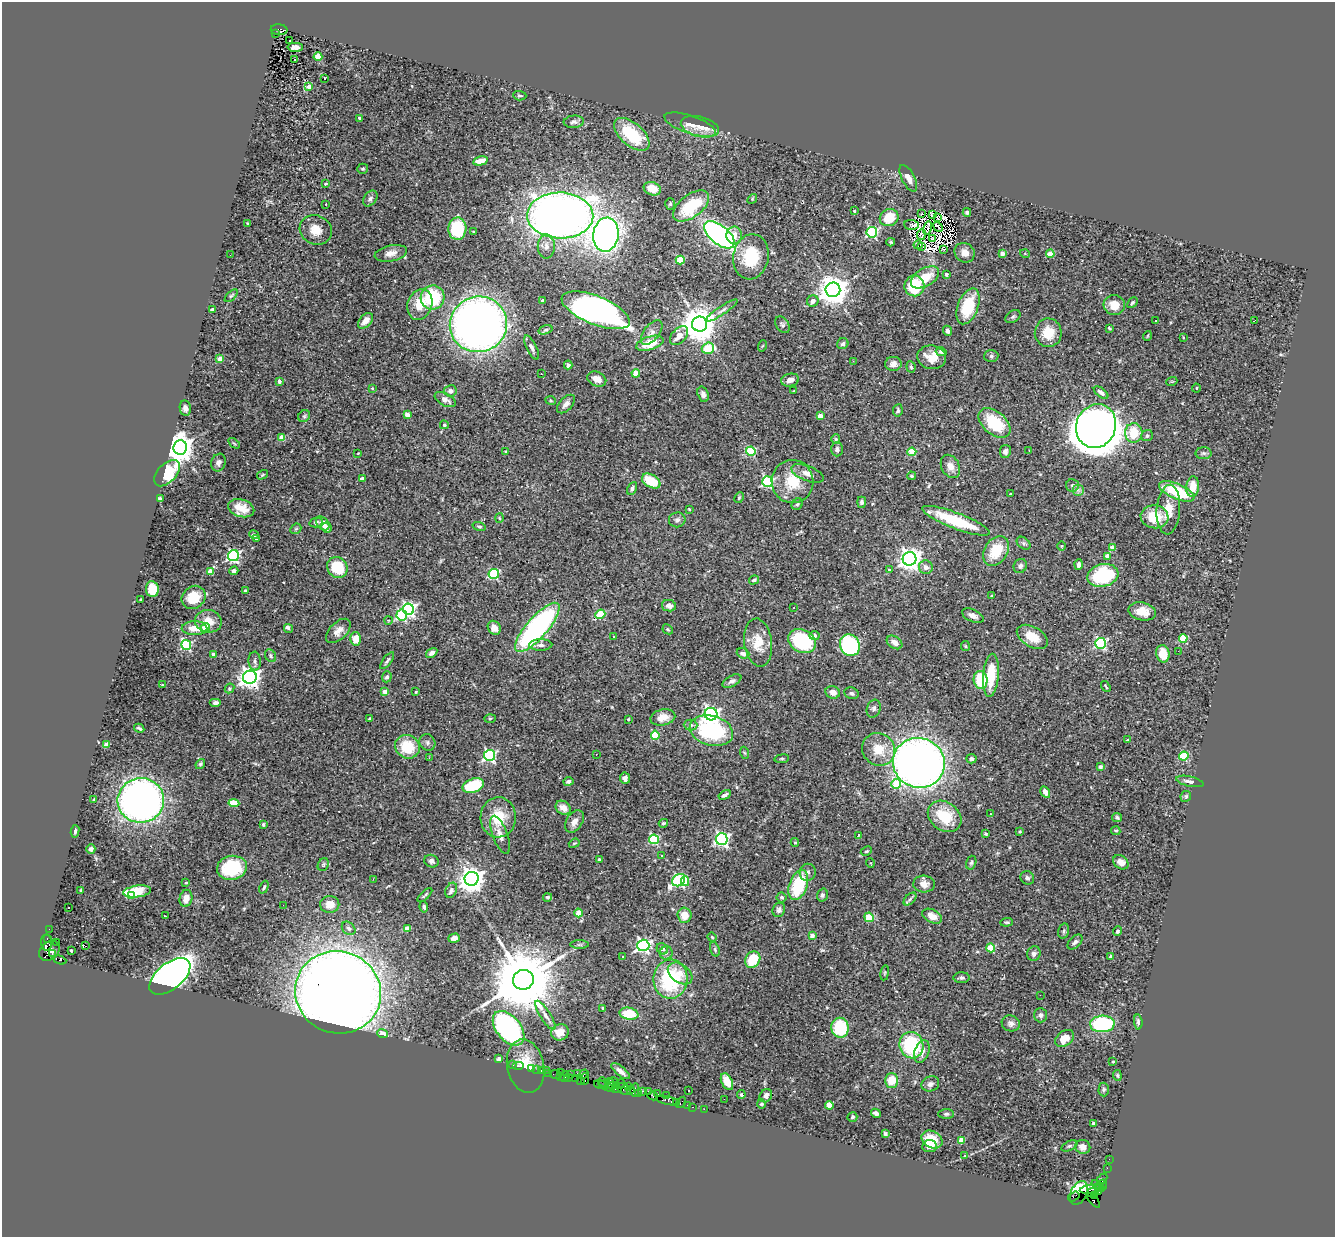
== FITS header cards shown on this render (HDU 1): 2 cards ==
NAXIS1  =                 1333
NAXIS2  =                 1235

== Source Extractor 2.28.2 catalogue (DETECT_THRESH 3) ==
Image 1333 x 1235 px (HDU 1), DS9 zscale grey, 1 PNG px = 1 image px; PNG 1337 x 1239 px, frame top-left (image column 1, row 1235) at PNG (2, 2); each listed source drawn as its Kron ellipse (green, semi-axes under 4 px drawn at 4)
Background 1.27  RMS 0.033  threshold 0.098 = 3 sigma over >= 5 px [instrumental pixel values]
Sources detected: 472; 5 with non-positive FLUX_AUTO (blend fragments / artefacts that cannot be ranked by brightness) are neither listed nor drawn; the other 467 listed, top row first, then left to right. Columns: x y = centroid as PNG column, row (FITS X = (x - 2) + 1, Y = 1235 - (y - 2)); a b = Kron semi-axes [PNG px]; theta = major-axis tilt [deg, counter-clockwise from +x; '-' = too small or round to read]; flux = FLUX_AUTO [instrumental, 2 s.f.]
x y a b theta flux
279 30 8 5 -4 650
275 34 3 2 - 210
289 40 3 2 - 3.5
295 47 7 4 -2 12
318 57 4 4 - 50
294 60 3 2 - 5.6
325 79 3 2 - 3.3
309 87 4 4 - 21
520 96 7 4 -3 4
359 118 4 3 - 3.1
574 122 10 6 5 6.9
690 125 27 9 -19 25
700 127 19 10 -14 26
632 134 21 11 -41 110
480 161 7 4 14 26
363 169 5 5 - 3.5
908 178 14 6 -62 15
325 184 4 3 - 2.2
652 189 9 6 -21 27
370 198 9 6 52 6.2
752 199 5 4 - 2.2
326 204 2 2 - 1.4
670 204 6 5 - 3.4
691 206 21 11 38 110
854 211 3 3 - 2.7
967 212 4 4 - 4.2
921 213 4 2 - 2.3
932 214 4 2 - 3.4
560 215 33 23 -1 2300
889 218 9 8 - 54
938 218 3 2 - 0.97
247 223 3 2 - 2.2
911 225 7 5 -4 9.9
938 227 5 2 - 1.7
927 228 7 2 80 3.5
457 229 11 9 88 110
316 230 16 14 -25 29
473 232 3 3 - 2.1
872 232 5 5 - 250
606 235 17 12 81 1000
719 235 18 9 -39 630
734 235 8 8 - 20
921 235 5 3 - 0.95
933 238 3 2 - 1.2
891 242 4 3 - 2.4
918 245 4 2 - 2.3
546 246 12 8 -89 14
921 247 3 2 - 4.3
943 249 3 2 - 0.32
391 253 16 8 12 15
965 253 10 9 - 18
1002 254 4 4 - 16
1025 254 5 3 - 1.7
1050 254 4 4 - 45
230 255 2 2 - 6.1
751 257 23 17 80 94
680 260 4 4 - 74
946 274 3 3 - 9.4
925 277 15 9 31 51
914 286 10 10 - 94
833 290 7 7 - 3700
231 296 8 3 44 2.9
433 297 12 12 - 120
542 301 3 3 - 5.6
813 301 6 5 - 11
1132 303 6 4 48 3.5
420 304 16 12 71 43
1114 305 10 10 - 28
968 306 19 10 69 95
213 310 4 3 - 6.9
596 310 36 14 -22 1100
722 310 19 4 33 9.6
1013 317 8 5 36 4.5
1155 320 3 3 - 3.7
1255 320 3 2 - 22
365 321 9 5 46 18
478 324 29 27 25 1400
700 324 7 7 - 5700
782 325 9 6 -57 5.2
1109 328 3 3 - 4.5
546 330 7 4 18 4.1
947 331 5 4 - 6.8
652 333 14 7 51 12
1048 333 14 13 - 47
679 336 11 7 47 22
1147 336 5 3 - 1.7
1183 337 3 3 - 5.2
650 343 14 6 17 47
843 344 6 5 - 5.9
762 346 6 3 70 2.1
532 348 13 5 -64 9
708 348 6 5 - 96
941 352 5 4 - 6.6
991 356 7 6 - 4.5
932 357 14 11 -8 31
220 359 4 4 - 25
853 361 2 2 - 7.8
893 364 8 7 - 13
568 365 4 4 - 5.8
911 367 5 4 - 3.4
636 373 4 4 - 45
541 374 3 2 - 3.5
597 379 10 7 -24 20
790 380 9 6 12 14
279 381 4 3 - 7.7
1172 381 5 3 - 2.2
372 388 4 3 - 1.7
1196 388 4 4 - 2.3
794 390 3 2 - 1.4
450 391 6 5 - 9.1
1101 393 8 4 -37 8.3
703 394 8 5 -72 8.6
445 399 11 6 -28 12
551 401 5 3 - 2
566 404 11 6 47 10
185 408 8 5 -81 9.6
898 410 6 4 80 4.4
408 415 4 4 - 34
304 416 6 5 - 3.6
820 416 4 3 - 19
994 423 18 11 -40 95
444 425 4 4 - 3.3
1096 426 22 19 69 4300
1134 433 9 8 - 63
1147 436 6 5 - 5.1
282 438 4 4 - 49
836 439 5 4 - 2.6
234 443 7 3 -37 2.7
180 447 7 7 - 3100
837 449 7 5 89 6.3
506 451 4 3 - 2.4
751 451 5 4 - 160
1005 451 7 5 80 6
1029 451 2 2 - 1.4
912 452 4 4 - 66
358 453 3 2 - 1.2
1204 453 8 6 -1 5.6
218 463 9 7 70 10
950 466 12 9 -63 16
167 473 16 9 47 140
807 473 17 7 -21 17
262 475 6 3 32 2.5
911 476 4 3 - 2.9
362 479 4 3 - 12
651 481 10 6 -30 57
792 481 21 21 - 71
767 482 5 5 - 240
1073 485 6 6 - 5.4
1193 487 10 6 83 36
632 488 7 4 61 5.6
1078 490 6 6 - 5.8
1177 491 19 7 -24 110
1011 494 3 2 - 1.8
739 498 6 4 63 3.2
160 499 4 4 - 4
862 502 5 4 - 5.5
797 504 6 5 - 3.3
241 508 13 8 -16 33
689 509 3 2 - 1.7
1168 510 25 11 86 37
1155 517 14 11 -8 53
499 518 5 3 - 2.1
677 520 8 7 - 7.6
956 521 36 8 -21 110
316 523 6 5 - 4.6
323 523 8 5 -47 24
479 526 7 3 -17 3.4
327 527 5 5 - 9.7
296 529 6 5 - 2.7
254 535 5 3 - 4.1
256 538 3 3 - 3.7
1024 543 8 5 -41 4.9
1061 546 4 3 - 1.6
1112 547 4 4 - 26
996 551 16 11 58 68
233 556 5 5 - 430
1107 556 4 4 - 15
909 559 7 6 - 1700
1079 565 5 3 - 8.5
1020 566 7 6 - 6.5
337 567 11 9 -50 89
926 567 7 6 - 9.6
889 570 3 3 - 4.4
210 571 4 4 - 31
234 571 4 4 - 5.2
494 574 5 5 - 190
1103 575 16 11 15 170
754 580 5 3 - 5.1
152 589 8 6 -83 46
245 591 4 3 - 3.9
991 596 3 3 - 2.3
194 597 12 11 - 51
141 599 3 2 - 1.3
669 606 7 5 -11 15
794 608 3 2 - 3.5
408 609 6 5 - 490
1142 611 14 9 -11 28
600 614 5 4 - 85
402 615 5 5 - 220
973 616 11 6 -24 12
388 620 4 3 - 1.8
208 621 13 11 -9 32
537 627 31 10 49 490
195 628 13 7 -1 30
205 628 5 4 - 25
288 628 5 3 - 12
494 628 7 6 - 16
668 629 5 4 - 3
338 631 15 8 44 16
613 636 3 3 - 1.8
814 636 5 4 - 7.9
1032 637 17 10 -30 44
1183 638 4 4 - 80
355 639 6 5 - 25
802 641 14 11 -29 180
894 642 8 6 -33 16
758 643 24 14 -83 43
1101 643 5 5 - 280
186 645 5 5 - 230
541 645 11 5 1 8.3
850 645 11 9 -62 330
965 646 5 4 - 2.4
1178 651 2 2 - 5.5
432 653 6 4 34 7.9
743 653 6 5 - 7.7
213 654 3 3 - 14
1163 654 9 6 -79 41
270 656 7 5 -57 3.5
255 661 9 6 -87 7
387 661 10 3 53 4.5
991 675 21 7 85 67
250 677 7 6 - 1500
387 677 5 5 - 5.3
981 680 9 7 -81 86
732 681 10 5 30 6.5
162 685 3 3 - 2.6
1106 686 6 3 -55 2.4
229 688 5 4 - 4.4
385 692 4 4 - 26
416 692 3 3 - 2.8
833 692 7 6 - 13
851 693 7 5 -22 5.2
215 703 6 4 0 7
874 709 9 6 70 6.3
711 714 6 6 - 750
663 717 12 8 11 24
490 718 6 4 2 2.5
370 719 3 3 - 4.9
628 719 3 2 - 2.1
690 725 7 5 -1 6.2
139 728 5 3 - 3.7
711 731 22 14 -15 210
655 735 4 4 - 99
1128 740 4 3 - 2.9
427 742 8 7 - 6.6
106 745 4 4 - 36
407 747 13 11 -25 74
879 749 17 15 -40 49
745 753 6 4 -70 2.5
596 754 3 2 - 2.2
489 755 5 5 - 370
1184 756 4 4 - 100
429 758 3 2 - 5.2
782 759 7 3 8 2.7
971 759 5 4 - 4.9
919 763 26 25 - 1600
200 764 5 4 - 4.1
1100 767 3 3 - 8.8
625 778 5 5 - 7.8
568 781 5 4 - 6.9
1190 781 14 5 -12 9.3
896 784 5 5 - 54
473 786 11 6 17 120
1045 792 6 4 -59 14
725 795 6 3 30 7.5
1186 796 5 5 - 4.7
94 799 4 3 - 2.5
141 800 23 22 - 1100
234 803 5 4 - 68
563 808 8 6 -34 18
991 814 3 2 - 2
945 816 18 14 -37 80
498 817 20 17 89 68
1117 817 5 4 - 4.1
574 822 12 8 59 16
663 823 5 4 - 3.4
263 824 3 3 - 3
75 831 6 4 83 4.5
1019 831 3 3 - 2.9
1116 831 4 3 - 2.8
986 834 4 3 - 3.4
500 835 20 7 -70 17
858 835 3 2 - 1.8
654 839 5 5 - 170
722 839 6 6 - 490
795 842 4 4 - 2.5
574 843 5 3 - 2.1
91 849 4 4 - 6
866 851 6 4 25 3.1
662 856 3 3 - 6.6
599 859 3 3 - 3
431 861 7 6 - 6.9
1121 862 8 6 -39 15
870 863 5 3 - 1.8
971 863 7 5 73 3.9
323 865 7 5 63 3.5
232 868 15 12 10 130
808 872 8 8 - 8.7
1027 878 7 6 - 6.1
373 879 3 2 - 5.6
472 879 7 7 - 2300
679 880 7 5 40 300
685 881 5 4 - 61
186 883 3 3 - 2.2
924 884 11 8 -3 17
798 885 16 9 71 130
264 887 7 4 66 4.3
451 890 8 5 66 8.2
81 891 3 3 - 2.7
137 891 14 6 8 86
425 895 9 2 42 3.2
822 895 6 5 - 4.9
131 896 4 3 - 4.8
547 897 4 4 - 4.1
782 897 5 5 - 4.2
186 898 9 6 78 21
910 899 8 4 45 4.6
330 904 9 8 - 25
283 905 2 2 - 2.9
69 907 2 2 - 2.4
424 907 6 4 -80 4.9
779 910 7 6 - 6
579 913 4 4 - 42
684 915 7 7 - 27
165 916 3 2 - 2.7
932 916 10 6 -26 21
869 917 5 4 - 61
1007 922 6 4 4 3.1
349 928 7 6 - 6.6
407 928 4 4 - 18
49 929 2 2 - 22
1064 931 7 5 75 4.6
1117 931 5 4 - 5.2
812 936 4 3 - 14
712 937 4 3 - 2.1
47 938 3 2 - 56
454 938 6 4 19 13
46 942 8 5 -86 310
56 942 2 2 - 23
1075 942 9 5 45 5.9
579 945 9 4 0 3.9
643 945 6 6 - 520
86 946 3 3 - 170
991 948 4 4 - 77
662 949 6 5 - 8.4
715 949 7 4 -72 4.2
71 950 3 3 - 3.4
49 951 11 8 43 1500
666 953 6 6 - 5.6
52 954 4 3 - 350
1034 954 7 6 - 7.7
1111 956 3 3 - 6.2
623 957 4 3 - 1.6
59 960 7 3 -21 210
753 960 9 7 55 68
680 973 14 9 -36 22
885 973 8 4 82 2.9
170 976 24 13 39 1300
961 978 8 5 0 5.7
671 979 19 17 83 180
523 980 10 10 - 27000
338 992 43 41 -21 4500
1040 995 2 2 - 53
603 1008 4 3 - 3.8
629 1014 9 6 -10 57
545 1015 17 5 -57 13
1041 1015 7 6 - 6.2
1138 1022 7 4 -85 5.5
1011 1023 9 8 - 8.9
1102 1024 12 8 3 210
509 1028 20 12 -51 500
840 1028 10 8 -87 110
560 1032 9 8 - 25
383 1034 5 4 - 12
1065 1038 10 7 36 35
911 1045 13 12 - 170
922 1051 12 7 69 18
499 1059 4 4 - 15
1113 1062 4 3 - 2
513 1065 2 2 - 11
519 1066 6 2 0 41
526 1066 27 18 -78 58
531 1069 2 2 - 44
537 1070 2 2 - 20
546 1070 2 2 - 21
542 1071 3 3 - 130
620 1071 11 4 -39 13
560 1072 3 2 - 28
549 1073 2 2 - 19
578 1073 3 3 - 260
556 1074 6 3 -5 180
584 1074 5 3 - 170
571 1075 3 2 - 100
1117 1075 5 3 - 2.9
561 1076 3 2 - 120
565 1077 5 3 - 180
568 1077 3 3 - 81
576 1079 3 2 - 84
585 1079 5 2 - 100
892 1080 7 6 - 37
581 1081 3 2 - 88
603 1082 5 3 - 170
614 1082 5 3 - 270
727 1082 9 5 -64 23
609 1084 5 3 - 200
620 1084 5 2 - 130
930 1084 9 7 21 9.1
601 1085 7 2 -15 160
613 1085 4 3 - 180
607 1086 9 2 -27 130
629 1087 3 3 - 170
616 1089 6 2 -6 300
624 1089 7 5 -34 420
631 1089 4 3 - 180
1104 1089 7 5 90 4
635 1090 7 4 77 410
688 1090 3 2 - 1.8
643 1091 3 2 - 61
648 1091 2 2 - 120
639 1093 4 2 - 81
658 1094 3 3 - 97
666 1095 4 3 - 75
741 1095 4 4 - 4
653 1096 5 4 - 140
766 1096 7 6 - 9.6
724 1099 2 2 - 2.4
667 1100 12 3 -12 250
681 1102 6 3 53 210
676 1103 3 2 - 93
761 1104 4 4 - 4.3
687 1105 2 2 - 44
829 1105 4 4 - 49
692 1107 3 2 - 94
704 1109 2 2 - 32
876 1113 5 4 - 7.7
946 1114 7 5 2 4.4
852 1117 5 4 - 3.5
1094 1123 4 3 - 9.6
885 1134 4 3 - 4.4
932 1140 11 8 -28 48
961 1140 4 4 - 52
929 1146 7 6 - 16
1069 1146 8 4 26 4.6
1083 1147 7 7 - 14
964 1156 3 3 - 4.1
1109 1159 2 2 - 21
1107 1168 2 2 - 22
1102 1179 6 3 45 160
1103 1185 5 3 - 180
1098 1186 7 4 -39 220
1091 1189 11 4 8 1400
1098 1191 4 3 - 60
1092 1192 7 3 29 990
1079 1193 13 8 65 230
1095 1195 3 3 - 360
1074 1196 6 2 34 88
1094 1200 9 4 -51 220
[5 non-positive-flux detections neither listed nor drawn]